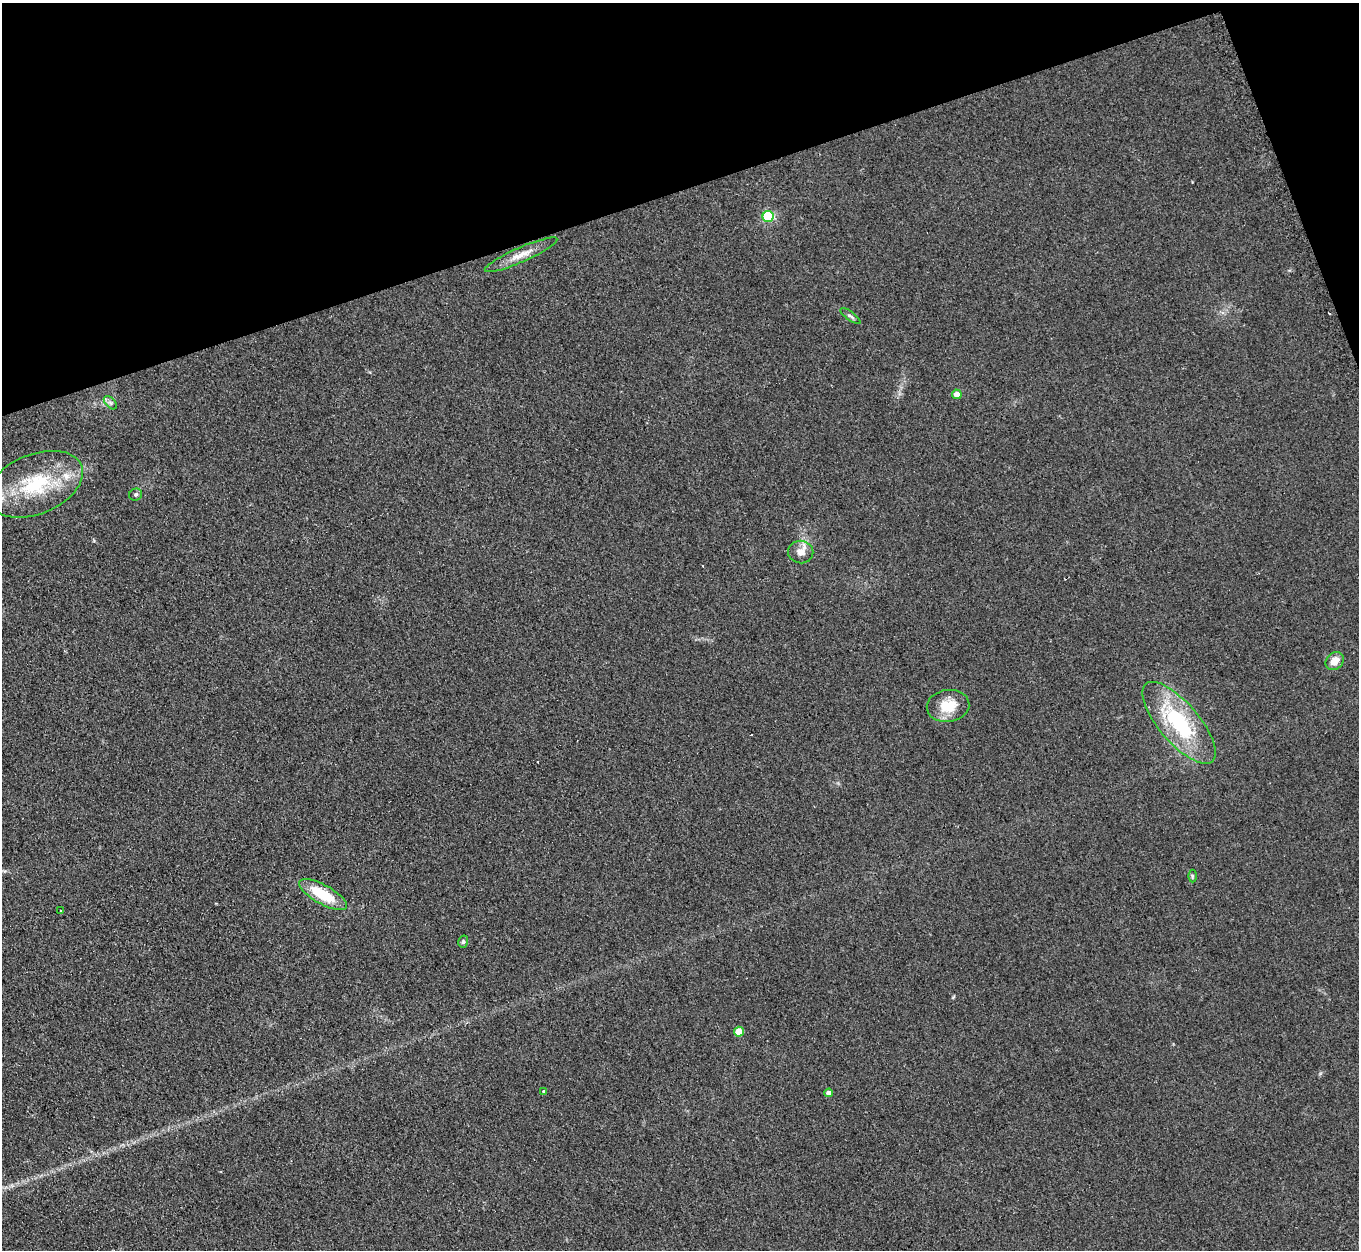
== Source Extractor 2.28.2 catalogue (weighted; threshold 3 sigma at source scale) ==
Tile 3 of 4 x 4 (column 3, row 1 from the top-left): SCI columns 2735-4091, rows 4026-5273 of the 5457 x 5421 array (HDU 1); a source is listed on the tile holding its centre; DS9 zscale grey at full resolution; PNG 1361 x 1252 px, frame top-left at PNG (2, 3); each listed source drawn as its Kron ellipse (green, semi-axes under 4 px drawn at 4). Shown black and unused: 17% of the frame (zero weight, under 2 of 3 exposures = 2% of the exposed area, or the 3 px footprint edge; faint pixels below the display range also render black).
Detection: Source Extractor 2.28.2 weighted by HDU 2 'WHT'; one run over the whole footprint, this tile lists its part. Background 0.154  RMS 0.014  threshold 0.0609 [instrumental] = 3 sigma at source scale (4.5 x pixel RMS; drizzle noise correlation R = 1.50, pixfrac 1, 0.05/0.05 arcsec/px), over >= 5 px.
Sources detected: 22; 3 cosmic-ray / hot-pixel residue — neither listed nor drawn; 1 inside a brighter listed object's ellipse — not listed separately; the other 18 listed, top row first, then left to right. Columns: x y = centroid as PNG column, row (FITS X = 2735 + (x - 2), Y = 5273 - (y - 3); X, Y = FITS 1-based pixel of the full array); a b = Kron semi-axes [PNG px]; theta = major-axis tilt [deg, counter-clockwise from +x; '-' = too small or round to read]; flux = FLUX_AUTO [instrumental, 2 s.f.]
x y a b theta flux
768 217 5 5 - 120
521 255 39 7 24 18
850 316 12 4 -36 3.1
957 394 5 5 - 11
110 403 8 5 -45 3.4
35 484 50 30 22 110
136 495 6 6 - 2.5
801 552 12 11 - 12
1335 661 10 8 44 13
948 706 21 16 8 31
1179 723 51 20 -49 130
1192 876 6 4 -90 1.8
323 895 27 9 -29 52
60 910 3 3 - 2.9
463 942 6 5 - 2.5
739 1032 5 5 - 31
544 1091 3 3 - 2
829 1093 4 4 - 7.7